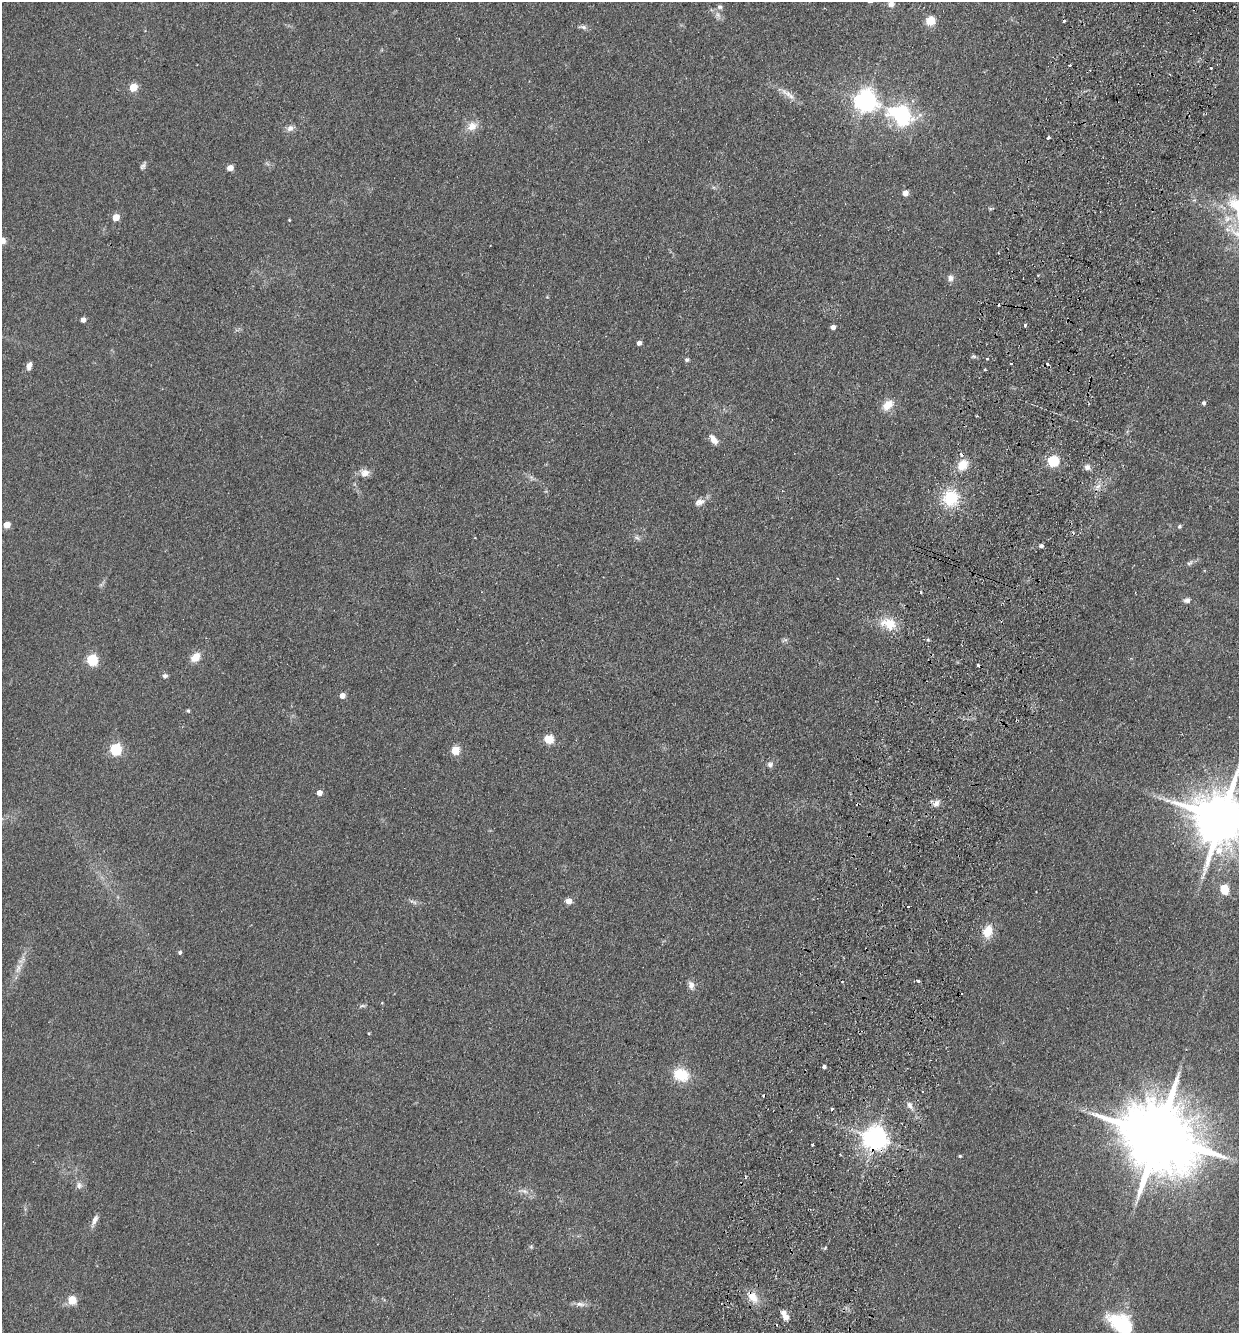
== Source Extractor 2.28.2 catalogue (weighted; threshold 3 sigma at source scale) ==
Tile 10 of 4 x 4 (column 2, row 3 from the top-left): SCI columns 1554-2790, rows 1354-2684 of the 5452 x 5368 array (HDU 1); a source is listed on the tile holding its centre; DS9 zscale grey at full resolution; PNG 1241 x 1335 px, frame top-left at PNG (2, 2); no overlay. Shown black and unused: <1% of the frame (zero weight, under 2 of 3 exposures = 3% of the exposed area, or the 3 px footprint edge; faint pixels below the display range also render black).
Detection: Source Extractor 2.28.2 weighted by HDU 2 'WHT'; one run over the whole footprint, this tile lists its part. Background 0.15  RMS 0.011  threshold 0.0505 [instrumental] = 3 sigma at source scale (4.5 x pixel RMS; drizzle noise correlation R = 1.50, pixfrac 1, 0.05/0.05 arcsec/px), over >= 5 px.
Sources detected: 101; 1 inside a brighter object's white glare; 9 cosmic-ray / hot-pixel residue — not listed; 1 inside a brighter listed object's ellipse — not listed separately; the other 90 listed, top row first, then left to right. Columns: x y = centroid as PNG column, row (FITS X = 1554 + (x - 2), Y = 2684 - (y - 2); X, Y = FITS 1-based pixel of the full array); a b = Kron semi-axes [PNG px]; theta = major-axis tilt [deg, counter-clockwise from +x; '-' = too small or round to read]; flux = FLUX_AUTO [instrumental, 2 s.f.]
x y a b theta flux
891 4 8 7 - 4.9
720 7 7 6 - 2.9
930 21 9 8 - 15
583 27 12 6 -10 3.7
1070 66 3 3 - 5.4
1211 68 3 3 - 1.9
133 87 5 5 - 35
788 94 28 6 -37 10
866 101 7 7 - 850
901 115 34 25 -28 90
472 126 14 11 24 11
290 128 10 8 23 5.2
1048 138 3 3 - 6.4
143 166 11 5 60 2.8
230 168 5 4 - 15
905 193 5 5 - 9.9
1237 205 24 17 52 38
116 217 5 5 - 21
289 220 3 3 - 0.91
2 240 10 8 -30 5.7
950 278 9 7 88 4.8
83 320 4 4 - 6.3
1025 325 3 3 - 4.2
833 327 4 4 - 6.1
639 343 4 4 - 5.2
987 359 3 2 - 1.2
687 360 6 6 - 2.2
1011 363 3 3 - 3.4
29 366 10 6 74 5.3
1204 403 5 4 - 2.7
887 405 13 9 44 15
713 440 13 7 -53 8.5
1053 461 6 5 - 110
963 465 13 10 50 16
1087 467 8 7 - 4.5
365 473 11 10 - 8.3
531 477 7 4 -19 2.6
1098 486 8 4 36 3.7
950 498 17 16 - 43
699 502 14 8 22 7.2
7 525 5 4 - 19
1180 526 6 5 - 1.8
637 538 10 4 -30 2.6
1041 546 4 4 - 3.5
1190 563 10 5 37 2.8
837 578 4 2 - 0.86
1187 600 9 7 1 3.9
889 624 19 12 -15 24
928 640 6 3 -18 1.5
195 657 13 9 45 12
92 660 5 5 - 100
165 676 6 5 - 3.1
342 696 5 5 - 9
188 711 4 4 - 1.6
549 739 5 5 - 55
115 749 6 5 - 120
455 750 5 5 - 44
770 764 8 8 - 3.9
319 793 5 4 - 8.9
936 803 11 7 47 5.3
1222 818 17 14 -24 7400
1224 890 7 5 -78 45
568 901 5 5 - 13
413 902 12 4 -20 3.3
988 932 15 11 72 18
180 952 5 5 - 2.2
18 968 19 8 62 9.7
918 981 4 3 - 2.4
691 985 11 7 -77 5.9
382 1003 4 3 - 0.99
362 1006 10 4 13 2.3
368 1033 5 3 - 1.1
824 1067 4 4 - 3
681 1075 17 14 -17 31
910 1105 11 7 -63 5.3
832 1109 4 3 - 1.5
1159 1136 23 17 -27 15000
875 1138 8 7 - 1100
812 1144 3 2 - 1.7
960 1156 3 3 - 1.4
79 1185 9 8 - 4.6
523 1191 17 6 -6 5.8
95 1220 16 6 67 6.2
531 1247 5 5 - 1.5
825 1248 5 3 - 1.2
753 1297 17 10 -45 14
72 1300 5 5 - 39
580 1304 16 6 -3 5.5
785 1317 7 7 - 7.2
1119 1323 26 21 -23 64
Overlapping masked pixels (flux is a lower limit): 2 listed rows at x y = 875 1138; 753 1297
Isophote crosses this tile's border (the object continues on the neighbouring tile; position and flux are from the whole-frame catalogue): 4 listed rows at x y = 1237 205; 2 240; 1222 818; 1119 1323